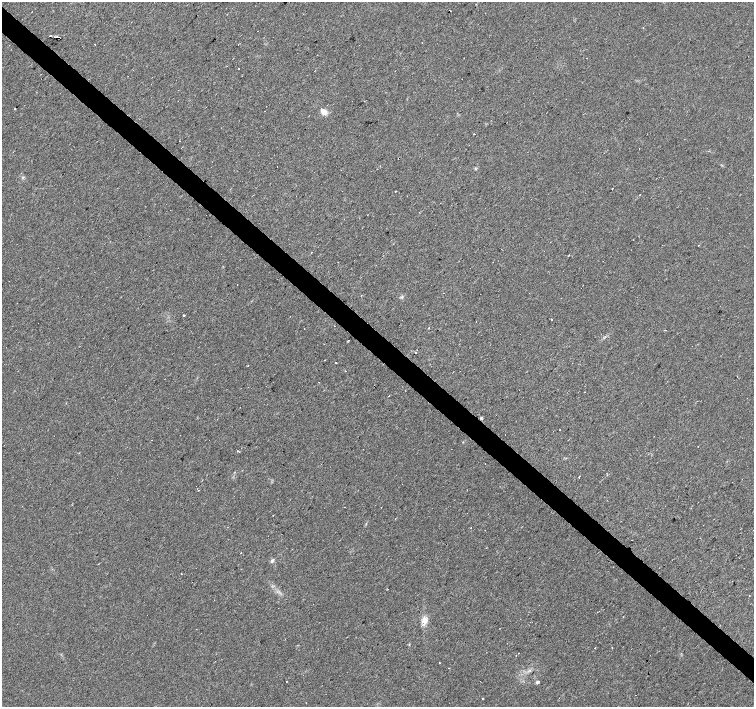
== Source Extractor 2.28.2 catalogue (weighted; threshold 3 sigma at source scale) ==
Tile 11 of 4 x 4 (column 3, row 3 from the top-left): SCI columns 3012-4515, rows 1637-3045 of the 6019 x 6023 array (HDU 1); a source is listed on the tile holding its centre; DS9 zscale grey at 2 x 2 block average (1 PNG px = mean of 2 x 2 image px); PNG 756 x 709 px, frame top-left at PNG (2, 2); no overlay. Shown black and unused: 4% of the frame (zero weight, under 2 of 3 exposures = <1% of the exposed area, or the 3 px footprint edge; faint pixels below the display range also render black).
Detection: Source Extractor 2.28.2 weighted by HDU 2 'WHT'; one run over the whole footprint, this tile lists its part. Background 0.0279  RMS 0.0059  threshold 0.0267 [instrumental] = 3 sigma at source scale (4.5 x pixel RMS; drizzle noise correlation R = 1.50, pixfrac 1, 0.0396/0.0396 arcsec/px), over >= 5 px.
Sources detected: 66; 25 cosmic-ray / hot-pixel residue — not listed; the other 41 listed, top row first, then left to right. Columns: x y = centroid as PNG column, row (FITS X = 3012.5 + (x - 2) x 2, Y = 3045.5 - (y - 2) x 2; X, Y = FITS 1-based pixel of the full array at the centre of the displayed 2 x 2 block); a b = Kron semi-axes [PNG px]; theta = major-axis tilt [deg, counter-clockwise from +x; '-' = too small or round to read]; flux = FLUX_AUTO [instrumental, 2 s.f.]
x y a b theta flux
450 10 2 2 - 7.9
50 36 2 2 - 11
57 37 3 2 - 8.6
95 44 2 2 - 1.7
586 58 2 2 - 0.51
128 76 2 2 - 0.42
15 109 2 2 - 1.1
324 112 8 6 -39 8.3
474 134 2 2 - 2.9
277 166 2 2 - 1.6
23 178 4 3 - 1.6
613 188 2 2 - 3.7
395 192 2 2 - 1.8
640 195 3 2 - 0.68
698 245 2 2 - 1.7
237 284 2 2 - 0.41
443 293 2 2 - 0.62
402 297 4 2 - 1.3
183 316 2 2 - 5.1
551 319 2 2 - 2.9
476 321 2 2 - 0.93
428 328 2 2 - 1.3
416 352 2 2 - 2
335 363 2 2 - 11
389 395 2 2 - 2.8
560 430 2 2 - 3.1
698 446 2 2 - 0.37
238 451 2 2 - 2.2
579 477 2 2 - 19
198 490 2 2 - 0.77
273 515 2 2 - 0.51
272 561 5 4 - 2.8
98 564 2 2 - 0.61
424 620 8 7 - 11
612 647 2 2 - 3.7
595 648 2 2 - 0.53
518 653 2 2 - 0.9
516 655 2 2 - 0.38
439 663 2 2 - 3
537 682 3 3 - 3.7
483 699 2 2 - 1.1
Overlapping masked pixels (flux is a lower limit): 2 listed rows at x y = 50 36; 57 37
Diffuse or blended objects may show on this block-average render without a row.